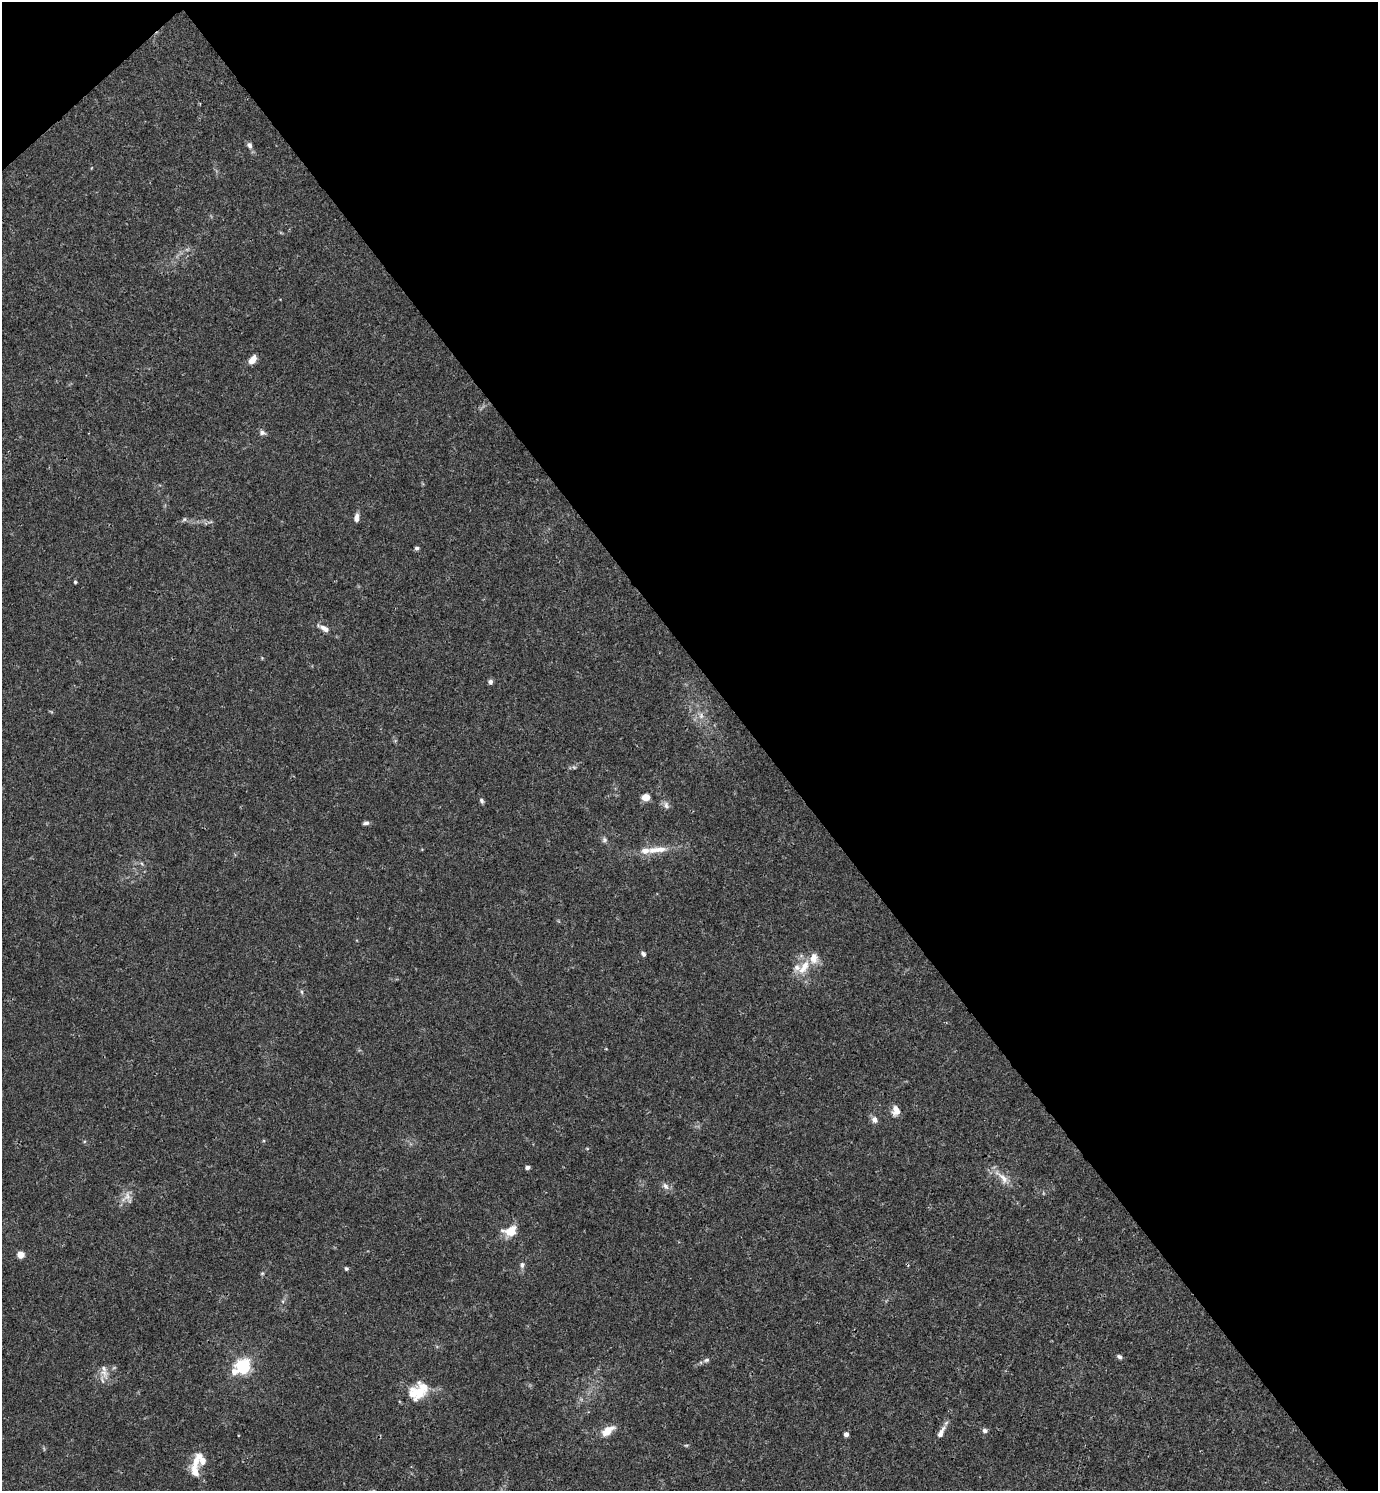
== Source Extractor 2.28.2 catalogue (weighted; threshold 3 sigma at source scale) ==
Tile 3 of 4 x 4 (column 3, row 1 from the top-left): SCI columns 3050-4425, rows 4468-5956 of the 5958 x 5961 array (HDU 1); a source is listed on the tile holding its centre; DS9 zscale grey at full resolution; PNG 1380 x 1493 px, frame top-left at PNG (2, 2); no overlay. Shown black and unused: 46% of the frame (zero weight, under 3 of 4 exposures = <1% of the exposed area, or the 3 px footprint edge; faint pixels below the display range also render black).
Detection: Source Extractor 2.28.2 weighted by HDU 2 'WHT'; one run over the whole footprint, this tile lists its part. Background 0.016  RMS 0.0021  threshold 0.00952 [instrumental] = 3 sigma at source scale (4.5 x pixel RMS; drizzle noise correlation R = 1.50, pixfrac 1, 0.05/0.05 arcsec/px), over >= 5 px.
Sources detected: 49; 7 inside a brighter listed object's ellipse — not listed separately; the other 42 listed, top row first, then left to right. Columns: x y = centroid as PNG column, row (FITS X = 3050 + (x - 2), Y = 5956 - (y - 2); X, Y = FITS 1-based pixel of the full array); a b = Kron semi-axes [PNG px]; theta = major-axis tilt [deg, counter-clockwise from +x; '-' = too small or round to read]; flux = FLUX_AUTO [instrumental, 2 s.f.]
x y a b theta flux
249 145 8 6 -57 0.71
252 359 10 6 54 1.8
262 433 8 6 -20 0.65
356 518 10 6 82 1
184 519 6 5 - 0.37
417 548 5 5 - 0.44
75 582 4 4 - 0.25
324 628 19 7 -29 1.4
490 682 6 5 - 0.61
701 716 9 6 79 0.87
646 797 6 5 - 3.2
482 801 7 5 -60 0.48
666 805 11 7 -70 0.82
366 823 8 5 10 0.56
604 840 7 6 - 0.51
653 850 17 9 11 2.2
643 954 6 5 - 0.52
804 967 21 9 58 3.4
302 992 6 4 -71 0.3
896 1111 11 9 84 1.8
875 1120 9 7 -73 0.97
527 1167 5 4 - 0.66
1002 1177 28 8 -43 2.5
665 1186 10 7 -57 0.88
127 1196 18 10 52 2
511 1231 14 10 14 3.8
21 1255 7 6 - 1.6
522 1265 7 6 - 0.64
346 1269 4 4 - 0.37
262 1273 6 4 1 0.23
1119 1357 6 5 - 0.53
706 1360 8 5 12 0.53
243 1366 6 6 - 56
234 1372 8 7 - 1.6
104 1373 21 8 -63 1.8
417 1393 24 19 5 5.4
607 1431 17 8 37 2.7
985 1431 6 5 - 0.65
941 1432 18 7 63 1.4
846 1434 4 4 - 1.1
686 1445 6 4 -17 0.24
195 1462 25 9 69 3.2